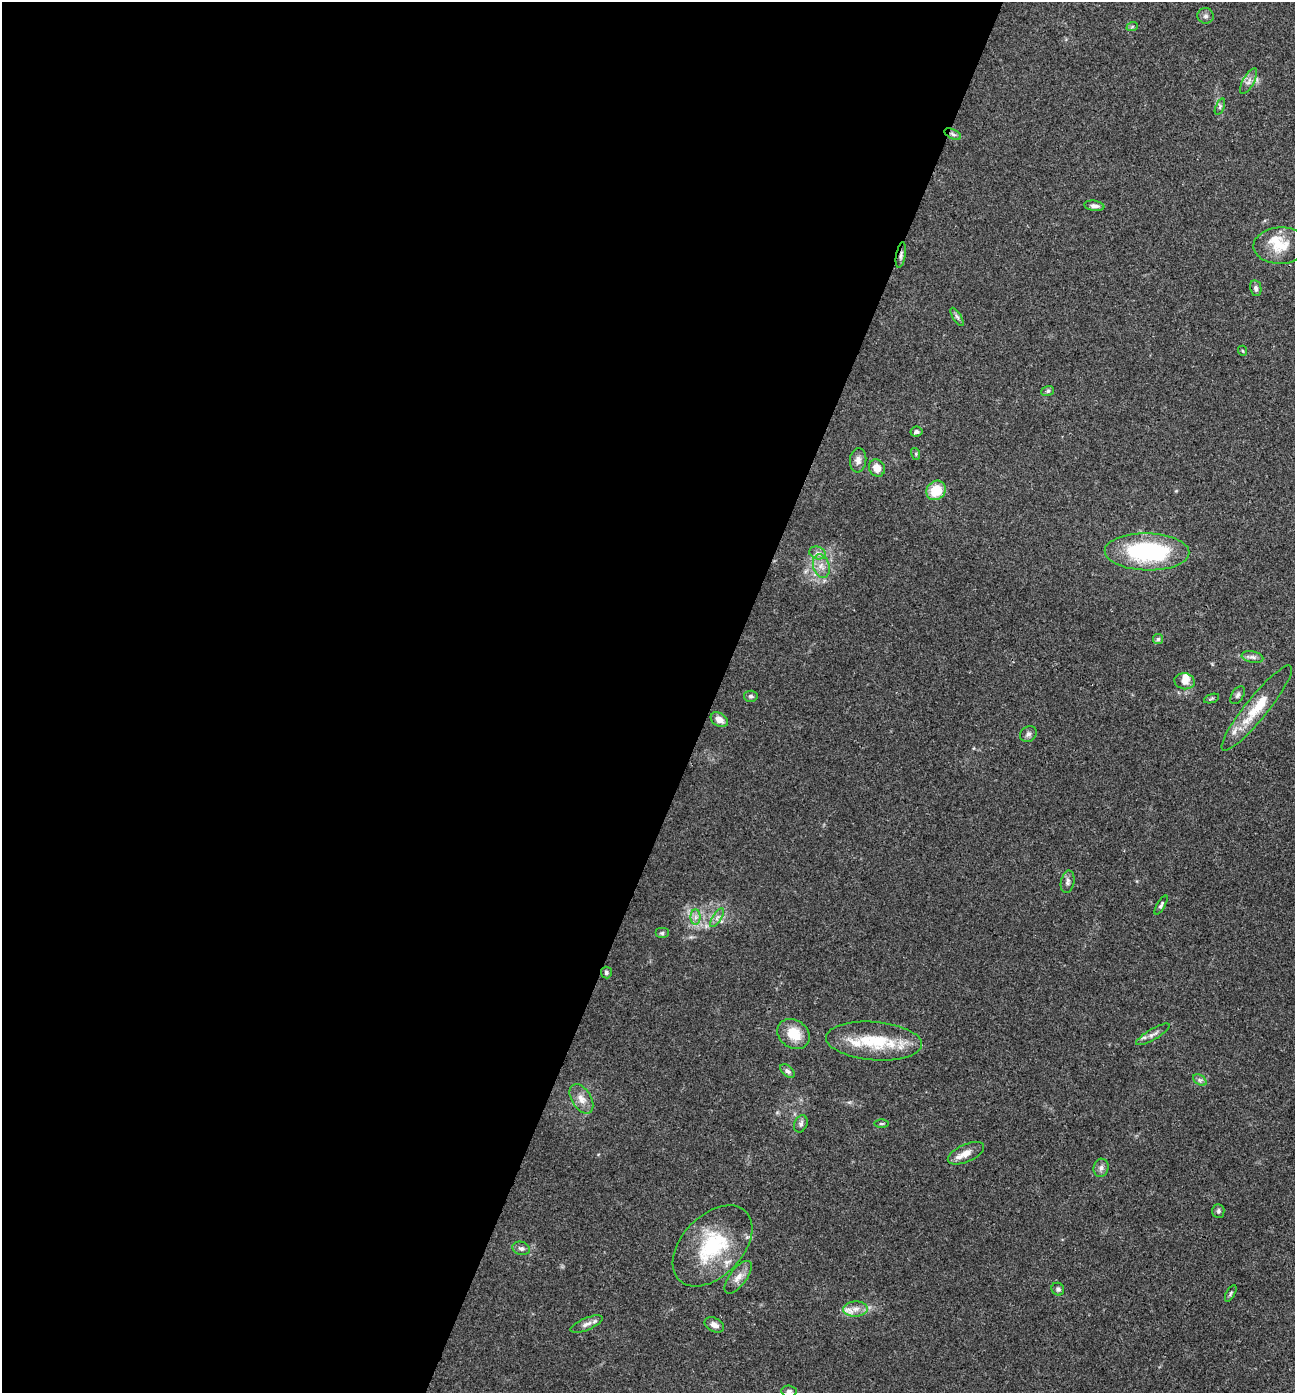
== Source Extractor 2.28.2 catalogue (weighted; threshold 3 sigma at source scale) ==
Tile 5 of 4 x 4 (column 1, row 2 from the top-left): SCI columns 141-1433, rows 2791-4181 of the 5586 x 5576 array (HDU 1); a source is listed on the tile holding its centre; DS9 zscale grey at full resolution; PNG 1297 x 1395 px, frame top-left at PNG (2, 2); each listed source drawn as its Kron ellipse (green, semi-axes under 4 px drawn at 4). Shown black and unused: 55% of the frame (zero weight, under 3 of 4 exposures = <1% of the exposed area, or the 3 px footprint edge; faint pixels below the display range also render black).
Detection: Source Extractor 2.28.2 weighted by HDU 2 'WHT'; one run over the whole footprint, this tile lists its part. Background 0.0568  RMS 0.0051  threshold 0.0228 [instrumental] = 3 sigma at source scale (4.5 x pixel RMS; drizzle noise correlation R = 1.50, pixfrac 1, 0.05/0.05 arcsec/px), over >= 5 px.
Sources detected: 61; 6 inside a brighter listed object's ellipse — not listed separately; the other 55 listed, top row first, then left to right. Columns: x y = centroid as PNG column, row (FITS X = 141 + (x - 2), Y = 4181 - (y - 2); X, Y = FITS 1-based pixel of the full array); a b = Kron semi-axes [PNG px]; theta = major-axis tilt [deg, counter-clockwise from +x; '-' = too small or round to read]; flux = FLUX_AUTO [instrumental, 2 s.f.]
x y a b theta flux
1206 16 8 8 - 1.6
1132 27 6 3 20 0.56
1249 81 14 5 61 2.4
1220 107 9 4 68 1
953 134 9 4 -25 1.2
1094 206 10 5 -8 1.9
1281 246 27 18 2 12
901 255 13 5 80 1.6
1256 288 8 5 -79 1.4
957 317 10 4 -58 1.3
1243 351 5 3 - 0.5
1048 391 6 5 - 0.92
916 432 6 5 - 1.5
916 454 6 4 -73 0.64
858 460 12 8 85 2.8
877 468 9 8 - 5.1
936 490 10 9 - 13
1147 552 42 18 -1 63
817 553 8 6 -19 1.9
821 566 12 8 -72 3.7
1158 639 5 5 - 0.89
1252 657 11 5 -11 1.8
1184 681 10 8 -10 3.6
1238 695 10 5 58 1.4
751 696 7 5 -6 1.3
1212 698 8 3 19 0.73
1257 708 54 11 51 17
719 720 9 6 -31 3.6
1028 734 9 7 38 1.6
1068 882 11 6 78 1.9
1161 905 11 4 60 1.1
696 917 8 5 90 1.8
717 918 11 4 57 1.7
662 933 7 5 0 0.9
606 972 6 5 - 0.96
794 1034 17 14 -35 11
1153 1034 19 5 30 2.6
874 1041 48 19 -5 27
787 1071 9 5 -40 1.4
1200 1080 7 4 -33 1.2
581 1099 16 9 -58 4.7
801 1124 9 6 66 1.6
881 1124 7 3 0 0.68
966 1153 19 8 24 5.2
1101 1168 9 7 76 1.9
1218 1211 7 6 - 1.2
712 1246 48 30 46 40
521 1248 9 6 -17 1.6
738 1277 19 8 53 4.5
1058 1289 7 6 - 1.3
1231 1293 9 4 61 0.91
855 1309 12 7 3 3.7
586 1324 17 6 23 2.8
714 1325 10 6 -26 2.9
789 1391 7 5 -5 1.5
Overlapping masked pixels (flux is a lower limit): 2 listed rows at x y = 953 134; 901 255
Isophote crosses this tile's border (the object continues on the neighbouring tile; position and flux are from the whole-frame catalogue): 1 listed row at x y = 789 1391